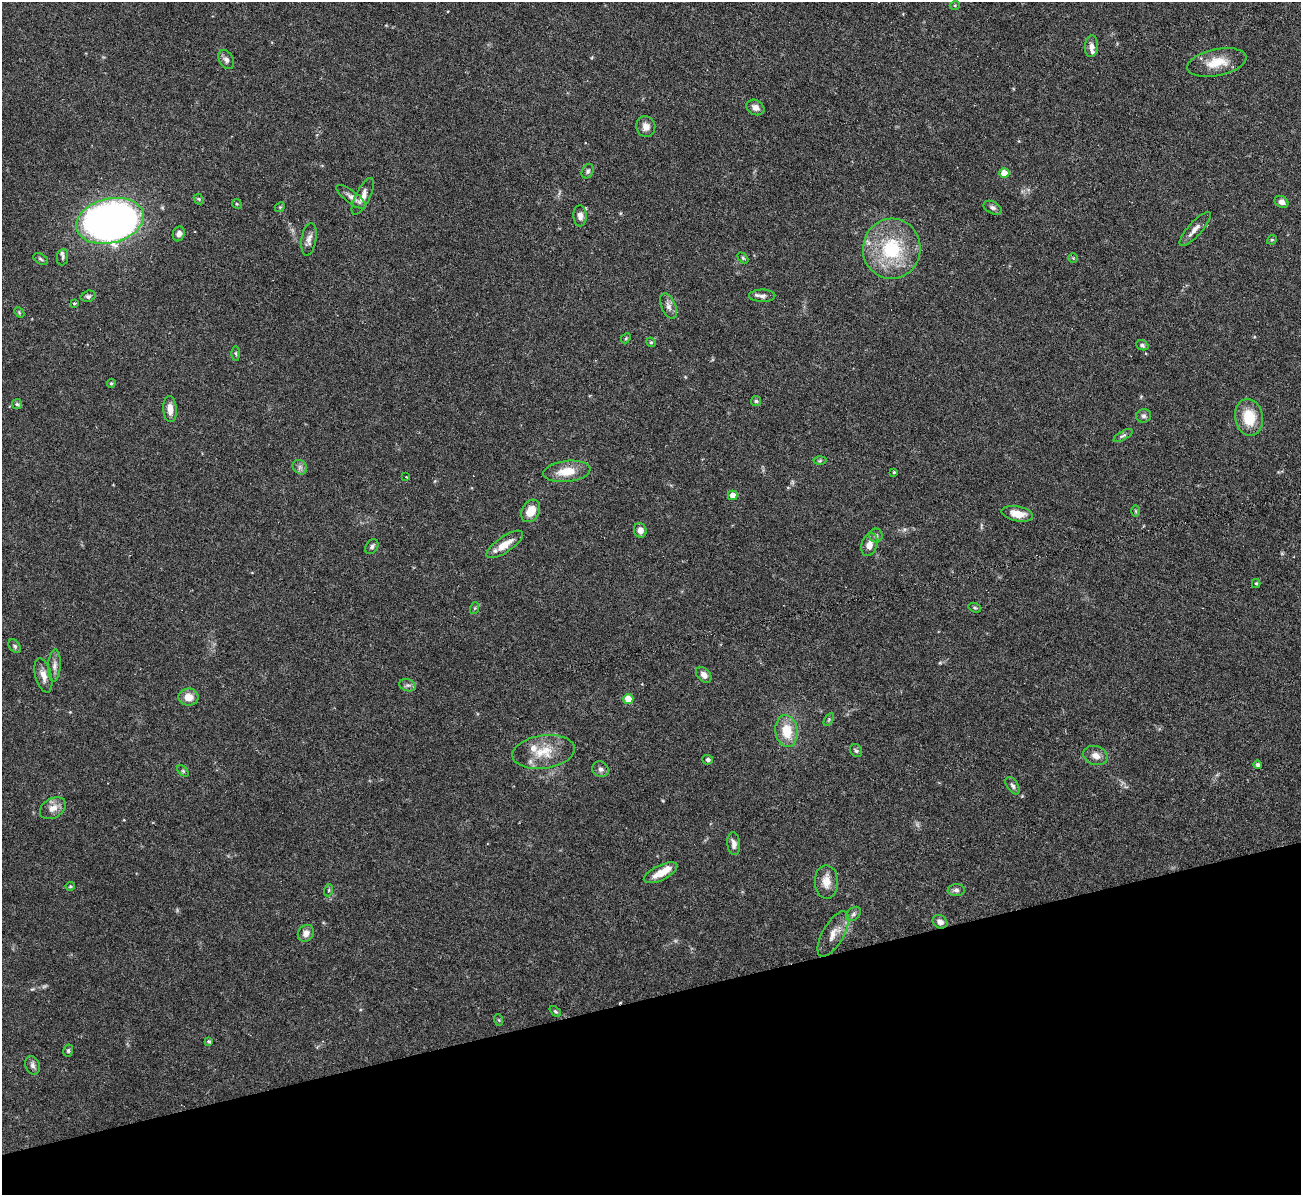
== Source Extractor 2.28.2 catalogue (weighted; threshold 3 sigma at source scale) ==
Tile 14 of 4 x 4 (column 2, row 4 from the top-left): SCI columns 1300-2598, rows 145-1337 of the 5199 x 5182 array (HDU 1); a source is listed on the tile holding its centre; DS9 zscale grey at full resolution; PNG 1303 x 1197 px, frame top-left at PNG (2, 2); each listed source drawn as its Kron ellipse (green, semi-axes under 4 px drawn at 4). Shown black and unused: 16% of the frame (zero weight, under 3 of 6 exposures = <1% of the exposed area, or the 3 px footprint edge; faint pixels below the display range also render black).
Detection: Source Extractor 2.28.2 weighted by HDU 2 'WHT'; one run over the whole footprint, this tile lists its part. Background 0.0842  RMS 0.0032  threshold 0.0132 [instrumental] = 3 sigma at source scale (4.09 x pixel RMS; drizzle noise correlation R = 1.36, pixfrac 0.8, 0.05/0.05 arcsec/px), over >= 5 px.
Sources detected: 97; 1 cosmic-ray / hot-pixel residue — neither listed nor drawn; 4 inside a brighter listed object's ellipse — not listed separately; the other 92 listed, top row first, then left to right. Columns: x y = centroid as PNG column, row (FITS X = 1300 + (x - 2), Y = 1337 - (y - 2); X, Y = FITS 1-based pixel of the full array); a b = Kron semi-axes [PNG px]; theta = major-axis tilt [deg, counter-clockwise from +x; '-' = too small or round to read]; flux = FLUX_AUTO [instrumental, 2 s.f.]
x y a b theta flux
955 5 5 3 - 0.29
1091 46 11 6 87 1.5
226 60 10 7 -59 1.3
1217 62 30 13 12 6.3
755 107 9 7 -30 1.6
646 127 10 9 - 2
588 171 8 5 63 0.64
1004 173 5 5 - 5
363 196 20 7 64 2.4
351 197 18 6 -37 1.8
199 199 6 4 -45 0.41
1281 202 7 5 -31 1.5
237 204 5 4 - 0.33
280 207 5 4 - 0.39
993 208 10 6 -27 0.96
580 216 10 6 -87 1.6
110 221 34 22 14 180
1195 229 22 7 48 2.1
179 234 7 6 - 1.5
309 239 16 7 81 1.7
1272 240 5 4 - 0.39
892 249 30 29 - 20
63 257 8 5 82 0.7
743 258 6 4 -45 0.43
1073 258 5 5 - 0.31
41 259 8 5 -28 0.59
88 296 7 5 18 0.68
762 296 13 6 -1 1.3
74 303 3 3 - 0.34
668 306 13 7 -66 1.6
19 312 6 4 -48 0.38
626 338 5 4 - 0.41
651 342 5 4 - 0.41
1142 345 6 5 - 0.59
236 354 7 4 -89 0.42
111 383 4 3 - 0.39
756 401 5 5 - 0.48
17 404 5 5 - 0.46
170 409 13 6 -87 2.6
1144 416 7 6 - 0.82
1249 417 18 14 -80 8.3
1123 435 11 4 31 0.67
820 461 6 4 3 0.44
300 467 8 6 -46 1
567 471 23 10 7 5.7
894 472 3 3 - 0.36
406 477 3 2 - 0.3
733 495 5 4 - 3
531 511 12 8 60 4.3
1136 511 6 4 -89 0.36
1017 514 16 7 -11 3.9
640 530 7 6 - 1.8
876 536 7 7 - 0.79
505 544 21 8 34 4.4
869 545 11 8 73 2.3
372 547 8 5 56 0.83
1256 583 4 4 - 0.41
475 608 6 4 71 0.4
975 608 6 4 -18 0.45
15 646 7 5 -52 0.63
54 666 16 6 87 1.7
43 675 17 8 -75 2.4
704 675 9 6 -46 1.6
408 685 8 6 -19 0.86
189 697 10 8 -1 3.6
628 699 5 5 - 6.4
829 719 7 4 60 0.46
787 731 16 11 -81 7.2
856 751 7 5 -53 0.61
544 752 31 16 8 7.7
1096 756 13 9 -17 2.2
708 760 5 5 - 0.79
1258 765 4 4 - 0.87
601 769 8 7 - 1
183 771 7 4 -45 0.46
1013 786 10 5 -58 0.83
53 808 14 9 30 2.6
734 844 11 6 -86 1.6
661 873 18 7 26 4.1
826 882 17 11 -89 3.4
70 886 4 4 - 0.3
329 890 6 4 72 0.42
956 890 8 6 1 0.9
854 914 8 6 42 0.78
940 922 8 6 -33 1.6
306 933 9 7 52 1.9
833 934 25 10 60 3.6
555 1011 6 4 -40 0.47
499 1020 6 3 -71 0.32
209 1041 4 3 - 0.49
68 1051 6 5 - 0.57
33 1065 9 7 -70 1.1